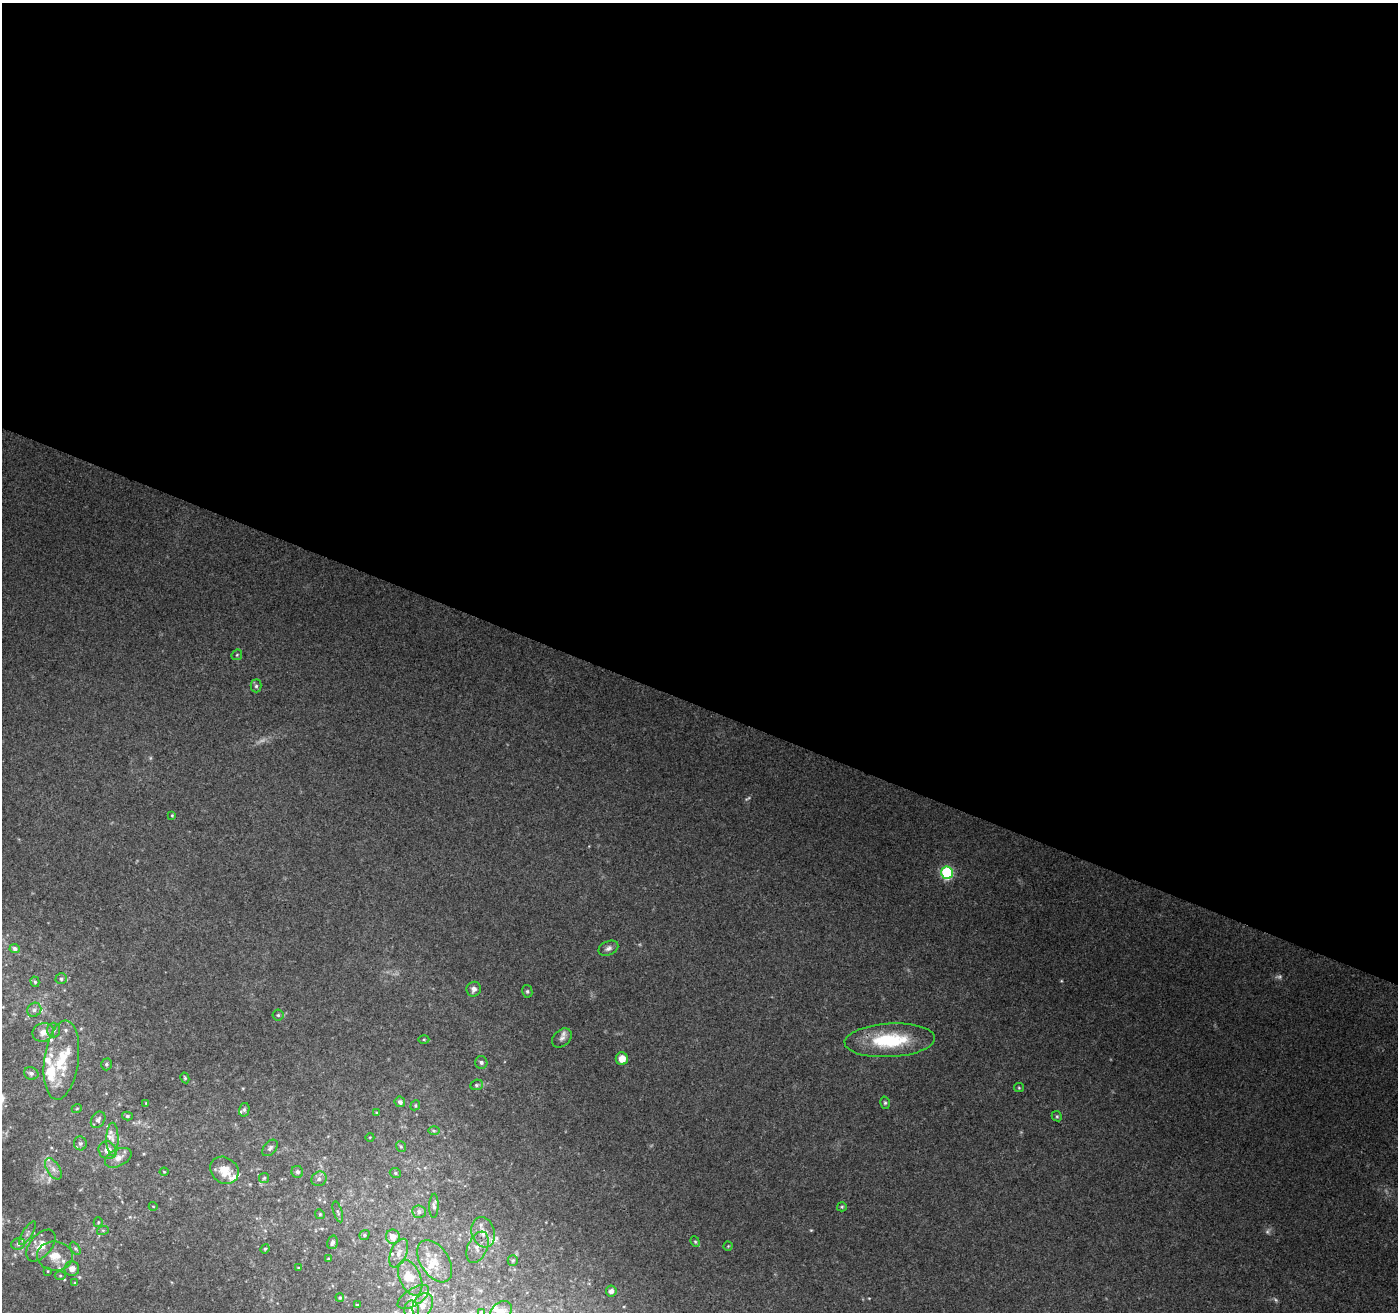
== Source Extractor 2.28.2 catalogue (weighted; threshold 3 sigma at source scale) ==
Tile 3 of 4 x 4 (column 3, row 1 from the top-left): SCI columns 2806-4201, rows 4206-5515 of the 5599 x 5725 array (HDU 1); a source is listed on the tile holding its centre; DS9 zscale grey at full resolution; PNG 1400 x 1314 px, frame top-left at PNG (2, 3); each listed source drawn as its Kron ellipse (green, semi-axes under 4 px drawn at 4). Shown black and unused: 54% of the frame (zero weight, under 3 of 4 exposures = <1% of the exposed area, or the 3 px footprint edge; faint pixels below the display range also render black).
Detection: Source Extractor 2.28.2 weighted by HDU 2 'WHT'; one run over the whole footprint, this tile lists its part. Background 0.228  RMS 0.0079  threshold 0.0357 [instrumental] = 3 sigma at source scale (4.5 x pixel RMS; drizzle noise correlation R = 1.50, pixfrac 1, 0.0396/0.0396 arcsec/px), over >= 5 px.
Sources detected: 117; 7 too faint to see at this stretch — neither listed nor drawn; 21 inside a brighter listed object's ellipse — not listed separately; the other 89 listed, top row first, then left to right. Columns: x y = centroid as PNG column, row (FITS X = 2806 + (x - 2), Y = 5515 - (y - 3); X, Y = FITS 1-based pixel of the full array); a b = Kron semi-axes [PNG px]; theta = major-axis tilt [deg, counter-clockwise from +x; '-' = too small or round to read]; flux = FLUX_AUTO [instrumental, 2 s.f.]
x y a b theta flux
237 655 6 5 - 1.1
256 686 6 5 - 1.7
172 815 4 3 - 0.78
947 873 6 6 - 97
608 948 10 7 25 3.2
15 949 5 4 - 2.7
61 979 6 5 - 1.8
35 982 5 4 - 1.3
474 989 7 7 - 3.5
527 991 6 5 - 1.4
34 1010 7 6 - 2.7
278 1015 5 5 - 1.5
54 1030 7 6 - 2.4
43 1032 11 9 21 6.5
562 1038 11 8 43 4
424 1039 5 3 - 0.93
890 1040 45 16 3 51
622 1059 6 6 - 8.7
61 1060 40 17 82 31
481 1062 6 6 - 2
106 1064 6 5 - 1.5
31 1073 7 6 - 2.4
185 1078 5 3 - 0.96
477 1085 6 5 - 1.5
1019 1088 5 4 - 0.88
400 1102 5 5 - 3.1
146 1103 4 4 - 0.65
885 1103 6 5 - 1.3
415 1105 5 4 - 1
77 1108 5 3 - 0.73
244 1110 7 5 76 1.6
377 1113 4 3 - 1.1
127 1116 5 4 - 1.4
1057 1116 5 4 - 1.1
98 1120 9 6 57 3.4
434 1131 6 4 -1 1.3
370 1137 4 3 - 0.58
112 1139 16 6 -90 4.9
80 1143 7 6 - 1.9
401 1147 6 4 -53 1.1
270 1148 9 6 50 2.3
107 1150 9 8 - 8
118 1158 14 8 26 6
53 1169 12 6 -58 3.9
224 1170 15 12 -38 14
164 1172 4 4 - 0.77
297 1172 6 5 - 2.7
395 1173 6 4 -24 1.3
264 1178 5 5 - 1.1
319 1179 8 7 - 3.2
153 1206 4 3 - 0.58
434 1206 12 4 88 2.4
842 1207 5 4 - 1
338 1212 11 4 -73 1.6
419 1212 7 6 - 2.4
320 1214 5 4 - 1.1
98 1222 5 4 - 1
103 1230 6 4 18 1.1
483 1232 15 11 -73 8
27 1233 14 4 58 2.9
364 1235 5 4 - 1.4
393 1237 7 7 - 7.7
332 1242 7 5 74 2.4
695 1242 5 4 - 1.1
18 1244 7 6 - 2.6
41 1245 19 10 50 11
728 1246 4 4 - 0.75
477 1247 16 9 66 6.2
75 1248 7 4 -59 1.4
265 1249 5 4 - 1.1
399 1253 15 8 67 6.5
55 1256 18 14 -8 15
328 1259 3 3 - 1
513 1260 5 5 - 1.2
435 1261 23 14 -57 16
298 1268 4 3 - 0.8
72 1269 7 7 - 5
48 1271 4 3 - 0.57
60 1275 5 3 - 0.94
410 1278 19 10 -67 14
75 1283 4 4 - 0.94
611 1291 5 5 - 3.2
340 1297 4 3 - 0.92
413 1297 18 8 32 7
357 1305 3 3 - 1
423 1305 13 9 63 7.2
411 1310 9 7 89 4.3
501 1311 12 9 37 6
481 1312 4 3 - 0.75
Isophote crosses this tile's border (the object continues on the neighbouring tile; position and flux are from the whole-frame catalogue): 3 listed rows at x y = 411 1310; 501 1311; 481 1312
Unlisted compact peaks at least as high as the median listed source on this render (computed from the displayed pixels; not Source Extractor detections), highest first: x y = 811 1230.